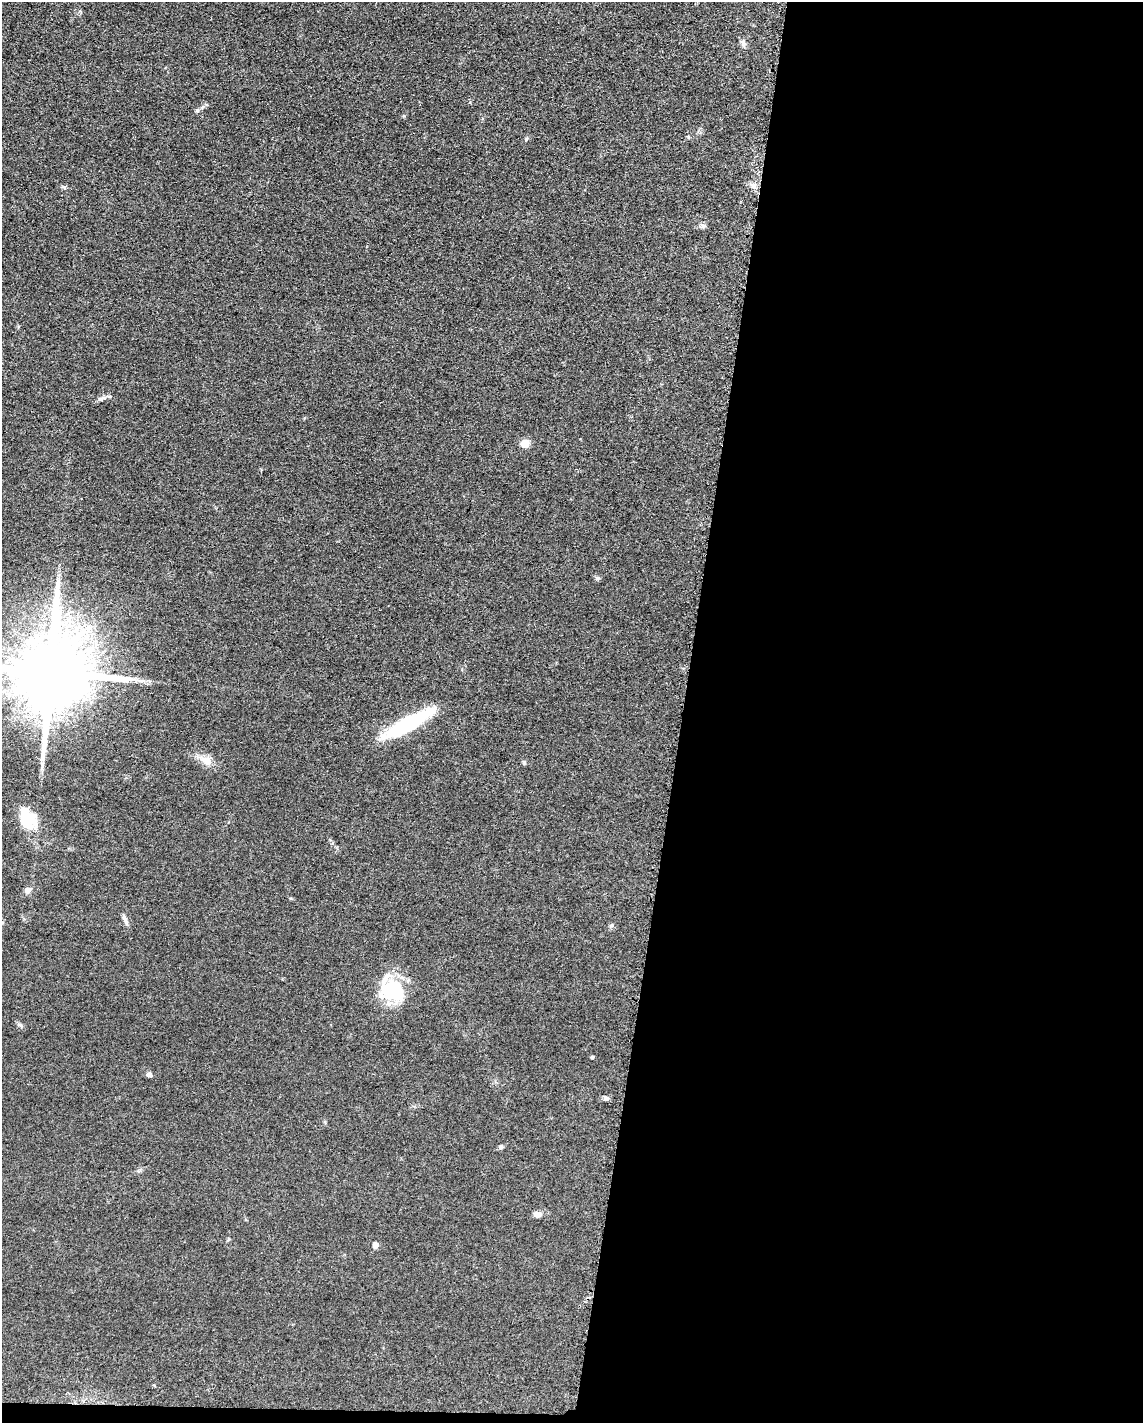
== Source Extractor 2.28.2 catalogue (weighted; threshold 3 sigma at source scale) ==
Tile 12 of 4 x 3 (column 4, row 3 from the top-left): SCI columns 3437-4577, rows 229-1649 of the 4591 x 4659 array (HDU 1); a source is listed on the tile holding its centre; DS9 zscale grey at full resolution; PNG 1145 x 1425 px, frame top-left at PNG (2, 2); no overlay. Shown black and unused: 41% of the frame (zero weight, under 3 of 5 exposures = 4% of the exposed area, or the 3 px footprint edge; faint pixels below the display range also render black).
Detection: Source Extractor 2.28.2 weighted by HDU 2 'WHT'; one run over the whole footprint, this tile lists its part. Background 0.0483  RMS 0.0056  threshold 0.0254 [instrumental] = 3 sigma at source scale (4.5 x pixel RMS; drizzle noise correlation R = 1.50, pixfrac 1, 0.05/0.05 arcsec/px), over >= 5 px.
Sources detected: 26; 2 inside a brighter listed object's ellipse — not listed separately; the other 24 listed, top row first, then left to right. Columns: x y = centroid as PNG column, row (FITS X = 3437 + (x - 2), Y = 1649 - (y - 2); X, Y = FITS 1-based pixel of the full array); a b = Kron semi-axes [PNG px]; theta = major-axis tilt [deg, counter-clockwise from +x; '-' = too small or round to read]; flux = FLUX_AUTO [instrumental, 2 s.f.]
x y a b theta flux
743 44 7 6 - 1.5
526 139 5 4 - 0.71
753 186 10 6 -47 2.7
64 187 7 4 -18 0.84
703 226 7 6 - 1.3
102 398 14 5 18 2.2
525 444 5 5 - 14
597 578 7 5 16 1.1
50 672 22 19 80 8700
408 724 57 12 29 45
206 760 21 10 -28 6.1
27 818 26 18 -64 19
28 890 8 7 - 2.2
125 920 16 4 -65 2
611 925 6 4 1 0.89
392 990 31 29 -11 28
20 1025 9 4 -35 1.2
592 1057 4 4 - 0.57
149 1075 7 5 -12 1.7
606 1098 8 5 -18 1.4
501 1147 6 6 - 1.2
538 1214 10 7 -6 2.8
228 1239 6 3 72 0.61
375 1245 7 6 - 2.3
Isophote crosses this tile's border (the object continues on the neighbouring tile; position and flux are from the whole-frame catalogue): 1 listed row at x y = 50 672
Unlisted compact peaks at least as high as the median listed source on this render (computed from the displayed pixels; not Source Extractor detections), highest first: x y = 197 110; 404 116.